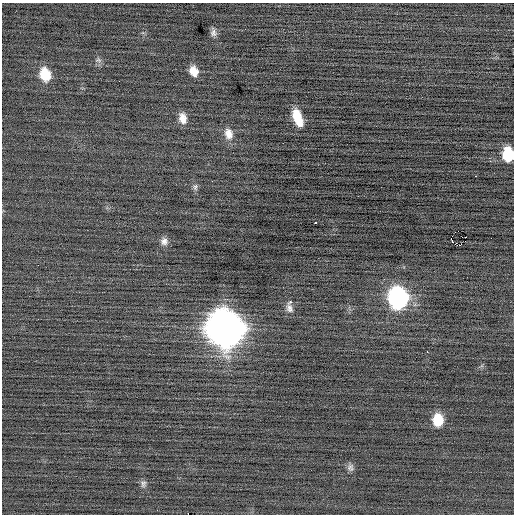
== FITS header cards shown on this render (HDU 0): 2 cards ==
NAXIS1  =                  512 / Axis length
NAXIS2  =                  512 / Axis length

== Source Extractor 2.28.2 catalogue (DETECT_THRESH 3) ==
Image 512 x 512 px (HDU 0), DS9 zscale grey, 1 PNG px = 1 image px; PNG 516 x 516 px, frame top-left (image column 1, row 512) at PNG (2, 3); no overlay
Background -0.0293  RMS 0.72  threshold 2.17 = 3 sigma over >= 5 px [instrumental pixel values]
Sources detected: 25; all 25 listed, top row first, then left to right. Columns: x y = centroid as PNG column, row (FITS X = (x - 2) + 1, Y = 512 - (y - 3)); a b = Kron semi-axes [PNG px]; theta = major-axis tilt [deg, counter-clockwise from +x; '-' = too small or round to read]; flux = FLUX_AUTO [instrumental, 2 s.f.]
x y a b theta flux
213 32 11 7 -82 200
98 60 8 5 -1 120
194 71 11 8 -68 550
45 74 13 10 -74 1100
297 117 17 8 -68 1000
183 118 13 9 -77 450
228 134 15 11 -76 480
508 154 11 9 -85 1600
476 176 3 2 - 150
212 181 2 2 - 93
195 187 10 6 89 140
315 223 3 3 - 430
458 231 2 2 - 350
451 239 3 3 - 1300
164 241 10 9 - 270
455 244 4 2 - 150
461 244 2 2 - 42
398 298 14 12 -82 11000
290 302 3 3 - 130
289 308 13 8 -70 250
225 328 18 15 -69 100000
427 352 3 2 - 170
438 420 12 9 88 1200
350 467 10 8 89 180
143 484 10 7 75 150
At the frame edge (FLAGS 8, measured only in part): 1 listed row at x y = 508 154